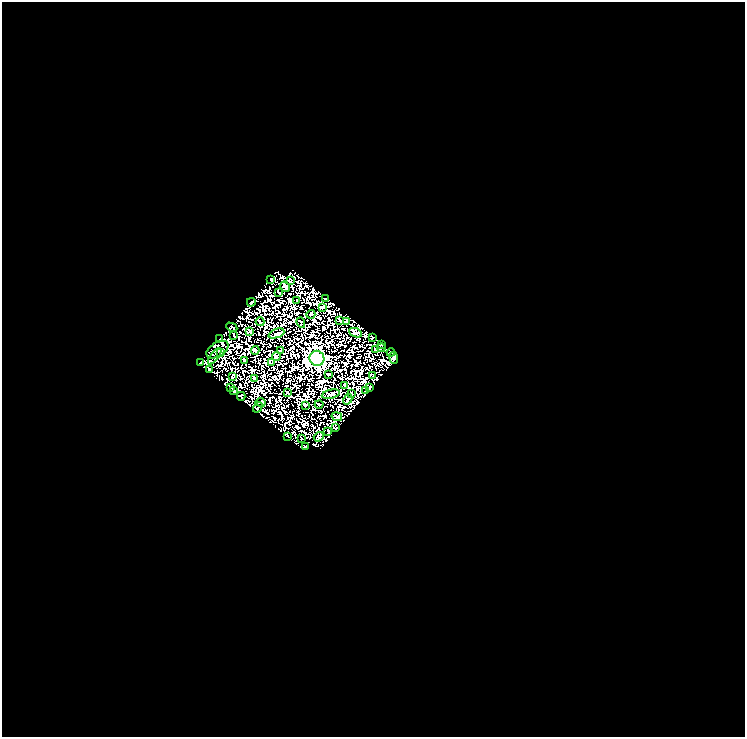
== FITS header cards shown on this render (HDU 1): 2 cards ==
NAXIS1  =                  743
NAXIS2  =                  735

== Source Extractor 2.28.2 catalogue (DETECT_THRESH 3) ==
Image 743 x 735 px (HDU 1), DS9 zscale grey, 1 PNG px = 1 image px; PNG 747 x 739 px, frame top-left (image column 1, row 735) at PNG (2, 2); each listed source drawn as its Kron ellipse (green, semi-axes under 4 px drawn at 4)
Background 0.0686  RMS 0.048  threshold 0.143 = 3 sigma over >= 5 px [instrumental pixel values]
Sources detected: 61; all 61 listed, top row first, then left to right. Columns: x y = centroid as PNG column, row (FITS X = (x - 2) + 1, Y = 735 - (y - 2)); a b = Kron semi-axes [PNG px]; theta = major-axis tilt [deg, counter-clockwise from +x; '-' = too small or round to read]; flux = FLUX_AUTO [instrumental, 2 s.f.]
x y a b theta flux
271 279 4 2 - 2.3
290 280 4 2 - 3.3
285 287 5 3 - 4.8
279 292 3 2 - 2.7
325 299 3 2 - 2.9
297 300 3 2 - 1.9
251 302 4 2 - 2.6
322 307 3 2 - 2.6
311 314 4 2 - 1.2
340 321 3 2 - 2.3
260 322 4 2 - 2.3
347 322 3 3 - 3.3
301 323 5 2 - 2.1
232 327 6 2 -27 3.5
249 331 3 2 - 2.2
276 333 8 2 21 3
356 333 7 4 -23 7.5
234 335 4 2 - 2.8
373 338 3 2 - 1.9
220 339 2 2 - 1.9
381 344 3 2 - 1.6
381 348 4 2 - 2.2
376 349 3 2 - 2.4
217 350 12 7 31 2.6
255 350 4 2 - 4
280 351 3 2 - 1.7
221 352 3 2 - 2.9
391 352 4 3 - 3.4
215 356 9 4 53 5.4
276 356 4 3 - 2.6
317 358 8 7 - 1300
394 358 6 2 -83 5.2
245 361 4 2 - 2.3
200 363 3 2 - 2.1
272 363 4 3 - 2.9
209 369 3 2 - 1.9
329 374 4 2 - 3.8
373 376 3 2 - 2.1
232 377 3 2 - 2
255 379 4 2 - 2
345 386 4 2 - 2.5
230 388 4 3 - 3
370 388 3 2 - 2.7
234 390 4 2 - 2.6
365 391 3 2 - 2.1
288 393 3 2 - 3
351 393 3 2 - 2.4
331 394 9 4 13 5.6
241 396 4 2 - 2.4
348 399 5 2 - 1.4
261 402 5 2 - 3.9
319 404 4 2 - 2.1
305 405 3 3 - 1.6
258 407 6 2 58 2.8
337 417 5 3 - 4.9
336 428 3 2 - 2.6
328 431 4 2 - 2.1
287 436 3 2 - 2.3
319 437 5 3 - 2
301 439 3 2 - 1.7
306 446 4 2 - 2.9